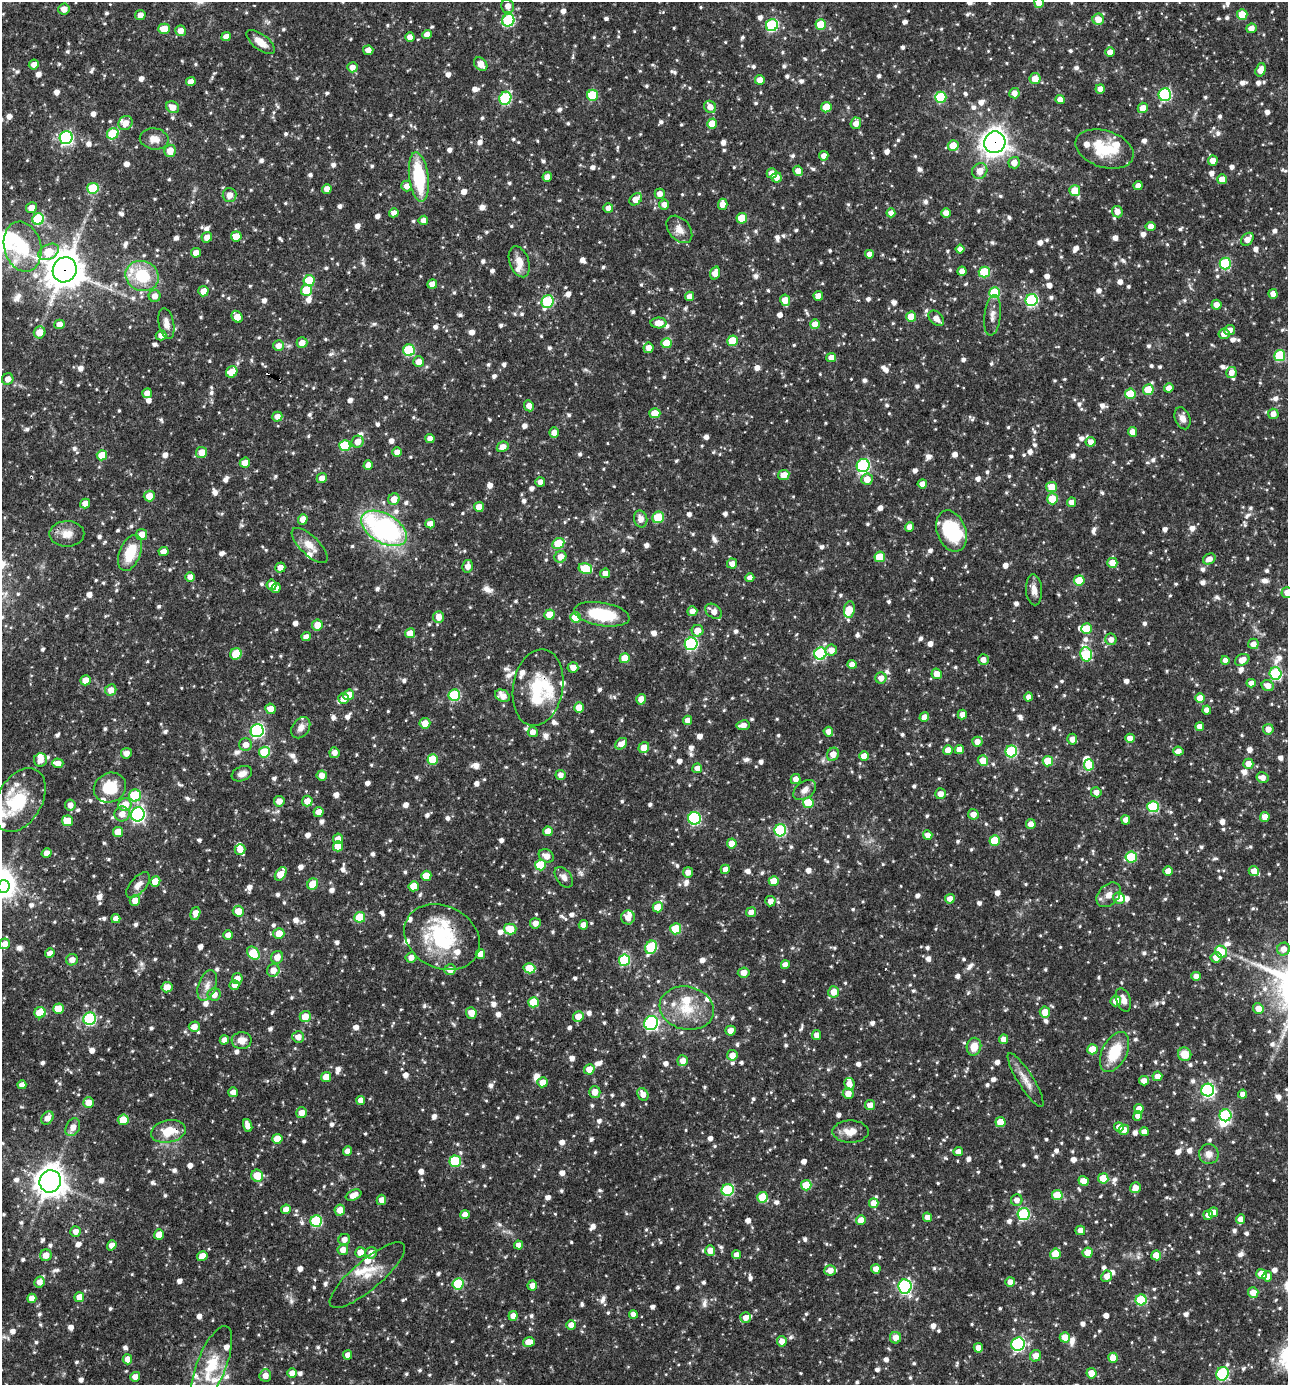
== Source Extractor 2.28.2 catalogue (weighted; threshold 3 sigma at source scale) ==
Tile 11 of 4 x 4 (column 3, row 3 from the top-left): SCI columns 2842-4127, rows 1385-2767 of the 5550 x 5536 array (HDU 1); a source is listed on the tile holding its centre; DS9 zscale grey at full resolution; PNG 1290 x 1387 px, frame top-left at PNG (2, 2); each listed source drawn as its Kron ellipse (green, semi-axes under 4 px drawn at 4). Shown black and unused: <1% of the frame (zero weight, under 3 of 4 exposures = <1% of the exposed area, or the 3 px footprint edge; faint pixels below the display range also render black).
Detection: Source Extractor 2.28.2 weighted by HDU 2 'WHT'; one run over the whole footprint, this tile lists its part. Background 0.0649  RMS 0.0036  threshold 0.016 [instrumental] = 3 sigma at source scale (4.5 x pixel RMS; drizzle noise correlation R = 1.50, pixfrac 1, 0.05/0.05 arcsec/px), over >= 5 px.
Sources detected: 1470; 1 too faint to see at this stretch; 6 inside a brighter object's white glare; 1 cosmic-ray / hot-pixel residue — neither listed nor drawn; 46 inside a brighter listed object's ellipse — not listed separately; of the other 1416, all 500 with FLUX_AUTO >= 2.34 (the completeness limit of this list) listed and drawn (916 fainter detections not listed), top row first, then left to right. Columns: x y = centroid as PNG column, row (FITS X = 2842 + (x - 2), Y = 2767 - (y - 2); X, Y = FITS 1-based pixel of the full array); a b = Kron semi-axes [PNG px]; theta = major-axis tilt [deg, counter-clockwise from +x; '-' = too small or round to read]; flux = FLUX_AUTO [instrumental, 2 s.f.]
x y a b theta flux
1039 3 5 5 - 7.1
508 6 7 6 - 3
64 9 5 5 - 2.9
140 15 5 5 - 2.6
1242 15 5 5 - 8.5
1098 19 5 5 - 4.1
508 20 6 6 - 29
772 25 6 6 - 34
821 25 5 5 - 10
1251 28 5 4 - 2.6
164 29 6 5 - 6.8
181 31 5 5 - 3.1
427 34 5 4 - 2.6
226 37 5 4 - 2.8
410 37 5 4 - 2.6
261 42 17 7 -38 4.4
368 50 5 5 - 2.4
1110 52 4 4 - 2.4
481 64 7 5 -45 3.6
34 65 5 5 - 2.5
352 67 5 5 - 2.4
1261 70 7 5 71 3.5
1035 79 5 5 - 4.3
760 80 5 5 - 3.4
191 82 5 4 - 2.6
1100 89 5 4 - 2.7
1014 93 5 5 - 2.7
593 95 5 5 - 19
1165 95 6 6 - 44
941 97 5 5 - 21
505 98 7 6 - 31
1060 99 4 4 - 2.7
173 107 7 5 -30 3.5
710 107 6 5 - 2.9
826 107 5 5 - 7.6
1143 108 5 5 - 3.8
126 123 7 6 - 3.3
856 123 6 5 - 2.9
712 124 5 5 - 6.7
113 134 6 5 - 15
66 138 6 6 - 64
154 139 14 10 -9 3.5
995 142 11 10 - 310
953 145 5 5 - 5.7
1104 149 30 18 -18 15
170 151 6 5 - 4.5
824 156 5 4 - 2.6
1213 160 5 5 - 3.2
1014 163 6 5 - 3.2
798 171 5 4 - 2.7
980 171 8 7 - 3.7
772 173 5 5 - 2.5
419 177 25 9 -83 23
547 177 5 4 - 3.3
776 177 5 5 - 2.6
1222 179 5 5 - 4.3
407 186 5 5 - 2.5
1138 186 4 4 - 2.5
93 188 6 5 - 18
327 189 5 4 - 2.5
1075 191 5 5 - 7.1
660 194 5 5 - 2.5
229 195 7 7 - 3.2
636 199 7 5 43 4
664 204 5 5 - 2.4
723 204 5 5 - 3.3
31 208 5 5 - 3.7
608 208 5 4 - 2.6
1117 212 6 5 - 2.7
394 213 4 4 - 2.3
891 213 4 4 - 2.7
946 213 5 4 - 3.1
742 218 5 5 - 8.1
38 219 6 5 - 28
423 220 5 4 - 2.5
1151 226 5 4 - 2.5
679 229 15 10 -50 3.4
236 236 5 5 - 6.2
207 237 5 5 - 2.7
1247 239 7 5 47 3.5
23 247 25 18 -75 15
960 249 4 4 - 2.4
48 252 11 7 27 11
196 253 5 5 - 2.8
869 254 4 4 - 2.8
519 262 16 9 -70 3.8
1225 263 6 5 - 28
65 270 13 12 - 820
962 271 4 4 - 2.6
984 272 5 5 - 16
715 273 6 5 - 3.3
142 276 17 15 -23 17
309 281 5 5 - 13
432 284 5 4 - 3.1
307 290 5 5 - 15
203 291 5 5 - 3.9
995 293 5 5 - 21
1273 294 5 4 - 3.1
155 296 6 6 - 2.7
689 296 5 4 - 2.4
818 296 5 4 - 3
785 300 6 5 - 4.8
1031 300 6 6 - 44
548 302 6 5 - 30
1216 305 5 5 - 2.6
992 315 20 8 84 2.8
237 317 6 5 - 5.3
911 317 5 5 - 7.5
936 318 9 6 -45 2.7
166 323 16 7 -79 3.2
659 323 8 5 -1 4.4
59 324 5 5 - 3
815 324 5 5 - 3.8
1230 330 5 5 - 2.4
40 332 6 5 - 4.1
1224 334 5 5 - 2.7
161 335 5 5 - 2.4
733 341 5 5 - 11
302 343 5 5 - 3.2
666 343 5 5 - 8
278 346 5 5 - 2.7
648 348 5 5 - 2.7
409 350 6 5 - 29
1280 355 5 5 - 23
831 357 5 4 - 2.4
419 362 5 5 - 2.8
232 372 6 5 - 6.3
1231 372 5 5 - 3.1
8 379 6 5 - 2.8
1169 388 5 4 - 2.5
1148 390 5 5 - 9.1
147 393 5 5 - 2.7
1130 394 5 5 - 10
529 406 6 4 -65 2.8
655 413 5 5 - 5.9
1273 414 5 5 - 2.7
277 417 5 5 - 2.4
1183 418 11 7 -71 2.4
1132 432 5 4 - 3.4
554 433 5 5 - 2.7
430 438 4 4 - 2.5
358 442 6 6 - 3.3
1091 442 5 5 - 2.6
345 446 5 5 - 16
503 447 6 5 - 3.2
202 452 5 5 - 4.3
397 452 5 5 - 2.6
102 455 5 5 - 6.7
245 463 5 5 - 3.4
368 465 5 4 - 2.7
863 466 6 6 - 55
784 475 6 5 - 4.1
322 478 5 5 - 2.5
867 479 6 5 - 3.9
540 482 5 5 - 2.5
922 484 4 4 - 2.6
1052 487 5 5 - 6.9
149 496 5 5 - 4.3
394 499 6 5 - 4.1
1052 499 5 5 - 8.3
1071 502 5 4 - 2.7
85 503 5 4 - 2.7
479 507 5 5 - 3.9
658 517 6 5 - 13
303 519 5 5 - 3.1
641 519 8 6 -75 2.9
430 524 5 4 - 3.3
910 527 5 4 - 2.9
384 528 25 14 -30 77
952 531 21 14 -70 22
67 534 17 12 0 4.6
141 535 5 5 - 4.3
558 544 6 5 - 12
310 545 23 9 -44 4.6
164 551 5 4 - 2.8
130 553 19 10 69 11
560 557 6 5 - 3.5
880 557 5 5 - 9.3
1209 559 6 5 - 2.8
732 563 5 5 - 2.6
1112 563 5 5 - 4.6
468 566 6 5 - 2.6
280 568 5 5 - 2.6
585 569 7 5 -12 15
605 573 5 5 - 2.8
190 577 5 5 - 2.6
750 578 4 4 - 2.4
1079 580 5 5 - 9.4
272 585 5 5 - 3.2
276 588 5 4 - 2.8
1034 590 15 8 -87 2.9
1287 592 5 5 - 3.5
849 610 8 5 81 7.5
692 611 5 5 - 2.7
714 611 9 6 -38 3.2
549 614 5 5 - 6
602 614 28 11 -10 20
439 617 6 5 - 3.5
576 617 5 5 - 11
317 625 5 5 - 3.9
1087 629 5 5 - 8.4
698 631 6 5 - 4.7
410 633 5 5 - 4.5
306 637 5 4 - 2.5
1111 639 6 5 - 2.4
691 644 6 6 - 43
1253 644 5 5 - 2.4
831 650 6 5 - 3.1
236 654 6 5 - 9
820 654 6 6 - 37
1086 654 7 5 -78 29
625 658 5 5 - 7.6
983 660 5 5 - 2.5
1225 660 4 4 - 2.4
1242 660 7 5 29 3.4
852 664 4 4 - 2.9
573 667 5 5 - 2.9
937 674 5 5 - 3.4
1276 674 6 6 - 33
881 678 5 5 - 2.6
86 680 5 5 - 5.2
1251 683 4 4 - 2.4
1268 686 6 5 - 2.9
538 687 39 25 80 17
111 690 6 5 - 3.1
349 695 5 5 - 7.4
454 695 6 5 - 30
502 696 8 5 -31 3.6
1029 697 4 4 - 2.6
1200 698 5 5 - 6.1
344 699 5 5 - 2.5
641 699 5 5 - 3.1
579 707 5 5 - 4.9
270 709 5 5 - 3.6
1207 710 4 4 - 2.5
962 715 5 4 - 2.5
924 717 5 4 - 2.8
687 720 5 4 - 2.7
425 723 5 5 - 4
743 725 7 5 9 3
1200 727 4 4 - 3
301 728 11 8 56 2.8
1268 729 5 5 - 2.7
257 731 7 6 - 65
533 732 5 5 - 2.5
828 732 5 5 - 2.4
1130 738 4 4 - 2.9
1072 739 5 5 - 2.6
977 742 5 5 - 2.9
621 744 6 5 - 3
245 745 6 6 - 2.7
644 747 6 5 - 3.8
948 750 5 5 - 4.2
959 750 5 4 - 3.1
1011 751 6 6 - 33
1178 751 5 4 - 2.6
264 752 5 5 - 16
126 753 5 5 - 2.9
334 753 5 5 - 2.6
833 754 7 5 63 3.7
864 756 5 5 - 4.2
433 759 5 5 - 12
40 760 7 6 - 2.4
983 761 5 5 - 5.5
1048 761 5 5 - 9.3
58 763 5 5 - 3.1
1248 764 5 5 - 3.7
1089 765 5 5 - 7.7
697 768 5 5 - 2.5
242 774 11 7 23 2.4
560 775 5 5 - 2.4
322 776 5 5 - 2.7
1262 778 6 5 - 2.7
796 779 5 5 - 2.8
110 788 16 14 29 12
805 790 13 8 37 2.7
1096 792 5 5 - 2.5
940 794 5 5 - 2.8
135 795 6 6 - 21
20 800 34 22 60 18
279 801 5 5 - 2.8
307 801 5 5 - 3.6
808 803 5 5 - 11
70 805 5 5 - 2.4
125 805 6 6 - 6.3
1153 807 6 5 - 27
318 812 5 5 - 3
122 814 8 7 - 3.3
138 814 7 6 - 82
973 814 5 5 - 3
1265 817 5 4 - 3.9
694 818 6 6 - 44
1126 820 4 4 - 2.7
67 821 5 5 - 8.7
1031 824 5 4 - 2.7
780 830 6 6 - 35
548 831 5 5 - 4.6
118 832 5 5 - 4.7
928 835 5 4 - 2.9
338 839 5 5 - 2.8
995 841 5 5 - 12
732 843 5 5 - 4.8
338 846 5 5 - 6.3
240 849 5 5 - 2.7
47 853 5 4 - 2.5
546 856 8 6 -31 3.3
1131 857 6 5 - 18
540 865 5 5 - 15
725 869 5 4 - 2.5
1168 871 5 4 - 2.7
1254 871 5 5 - 3.1
688 872 5 5 - 2.7
281 874 7 5 56 5.9
426 876 5 5 - 6.5
564 877 12 7 -52 2.3
155 881 5 5 - 5.1
774 881 5 5 - 5.5
313 884 6 5 - 8.1
138 885 15 7 49 2.9
4 886 6 6 - 150
414 886 5 5 - 7.7
1109 895 14 10 44 2.8
1119 898 6 5 - 3.4
950 899 5 5 - 2.7
135 901 5 5 - 3.4
770 901 5 5 - 2.4
658 907 5 5 - 6.8
238 911 5 5 - 4.9
751 912 5 5 - 2.5
195 913 6 4 74 3.6
360 917 5 5 - 12
628 917 7 7 - 3.3
116 919 4 4 - 2.6
535 923 5 5 - 2.6
583 925 4 4 - 2.5
510 929 6 5 - 7.1
676 929 5 5 - 15
279 933 5 5 - 5.6
228 935 5 4 - 2.4
442 937 39 31 -27 32
5 944 5 5 - 2.9
651 947 7 5 61 25
1283 949 6 6 - 3
1221 952 6 5 - 10
50 953 5 4 - 2.5
253 953 7 5 -46 13
480 954 5 4 - 3.4
277 957 6 6 - 3.4
411 957 5 5 - 2.6
1216 957 5 5 - 2.9
72 960 6 5 - 2.7
624 960 6 5 - 25
785 965 4 4 - 2.5
529 968 6 5 - 9.1
273 970 6 6 - 3.5
450 970 5 5 - 3.2
744 973 6 5 - 2.6
1196 976 4 4 - 2.5
237 978 5 5 - 2.7
207 985 16 9 71 3.1
234 985 5 5 - 2.4
167 987 5 5 - 3.9
834 992 5 5 - 4.4
214 994 6 6 - 3.2
1123 1000 12 7 -70 2.5
1116 1001 5 5 - 2.9
534 1002 5 5 - 12
687 1008 27 21 -12 13
1258 1008 5 5 - 3.3
58 1009 5 5 - 6.3
1045 1012 5 5 - 4.7
40 1013 6 5 - 11
471 1013 6 5 - 4.4
305 1016 5 5 - 4.8
578 1017 5 5 - 4.7
90 1019 6 6 - 41
651 1023 7 7 - 53
194 1027 5 5 - 2.7
730 1031 5 5 - 2.7
817 1035 5 4 - 2.9
298 1037 6 5 - 3
1004 1039 5 4 - 2.5
224 1040 5 4 - 2.4
242 1040 10 8 1 3.8
974 1047 9 7 77 4.9
1092 1049 5 5 - 7.2
1114 1052 21 12 63 12
1185 1054 7 6 - 5.9
732 1055 5 5 - 3.6
683 1061 5 5 - 3.1
589 1069 5 5 - 4
1157 1076 5 5 - 2.7
326 1077 5 5 - 5.7
1026 1080 31 7 -58 4.2
1144 1081 5 4 - 2.4
542 1082 5 5 - 3.9
849 1084 6 5 - 2.9
22 1085 4 4 - 2.5
1208 1090 6 6 - 67
233 1092 5 5 - 2.7
595 1092 6 5 - 3.9
643 1094 7 5 -59 2.7
848 1094 5 5 - 3.4
1243 1094 4 4 - 2.6
361 1100 4 4 - 2.9
88 1103 5 5 - 4
870 1105 5 5 - 3.3
1139 1109 5 4 - 3.1
302 1113 5 5 - 3.1
1225 1115 6 6 - 32
1138 1116 5 4 - 2.4
47 1118 7 5 55 2.9
123 1120 5 5 - 7.3
1000 1122 5 5 - 6.3
248 1125 7 4 -70 2.9
73 1127 9 6 62 3.3
1119 1127 5 5 - 2.8
1124 1130 5 5 - 2.8
168 1131 17 11 11 8.7
851 1132 18 11 0 4.6
1144 1132 4 4 - 2.3
277 1139 5 5 - 6.8
348 1151 5 4 - 2.8
958 1152 4 4 - 2.6
1209 1154 10 9 - 2.7
455 1161 5 5 - 20
257 1176 6 5 - 7.8
1103 1178 5 5 - 7.1
50 1181 11 10 - 490
1084 1181 5 4 - 3.5
806 1185 5 5 - 9.7
1135 1188 5 5 - 3.1
728 1190 6 6 - 29
354 1195 8 5 24 3.2
1057 1195 5 5 - 9.3
763 1197 5 5 - 13
381 1200 5 4 - 2.6
1017 1200 6 5 - 2.4
874 1203 5 5 - 4.4
286 1209 5 4 - 3.5
340 1210 6 5 - 3.2
1213 1212 5 4 - 2.6
1024 1214 6 6 - 37
465 1215 4 4 - 2.9
1208 1215 5 5 - 2.4
927 1217 5 4 - 2.6
1241 1219 5 4 - 2.8
861 1220 5 5 - 3.9
316 1221 6 5 - 28
1080 1230 5 5 - 2.6
76 1231 5 5 - 2.5
159 1234 5 5 - 4.2
344 1239 6 5 - 2.3
112 1245 5 4 - 2.8
519 1245 4 4 - 2.5
343 1250 5 5 - 3.1
710 1251 5 5 - 3.8
360 1252 5 5 - 4.4
371 1253 6 5 - 2.7
1088 1253 5 5 - 6.1
1055 1254 5 5 - 8.9
46 1255 6 5 - 3.6
736 1255 4 4 - 2.4
1156 1255 5 5 - 5.4
202 1256 5 4 - 4.9
876 1269 5 4 - 2.8
830 1270 6 5 - 3
1261 1274 5 5 - 6
367 1275 48 14 40 7.9
1107 1276 6 5 - 2.7
1267 1276 5 5 - 2.8
39 1282 5 5 - 2.5
1010 1282 5 5 - 2.9
458 1284 6 5 - 18
532 1285 5 5 - 2.5
905 1287 7 6 - 65
1253 1292 5 5 - 4.3
79 1297 5 5 - 4.3
32 1298 5 4 - 2.7
1141 1300 5 5 - 21
633 1314 4 4 - 2.4
513 1316 5 4 - 2.6
745 1318 5 5 - 2.4
571 1325 5 5 - 2.8
1065 1337 5 5 - 5.8
895 1338 6 5 - 3.1
782 1341 5 5 - 2.7
529 1342 6 5 - 4.6
1018 1344 7 6 - 55
978 1348 5 4 - 3.3
348 1355 5 4 - 2.6
1036 1356 6 5 - 3.5
1113 1358 5 5 - 6.5
127 1359 5 4 - 3.4
212 1365 41 14 68 16
292 1373 5 5 - 2.9
1091 1373 5 5 - 4.5
1222 1374 7 6 - 40
265 1375 6 6 - 3.1
135 1377 5 4 - 2.4
Overlapping masked pixels (flux is a lower limit): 7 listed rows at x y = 995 142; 65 270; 691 644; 538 687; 240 849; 442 937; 168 1131
Isophote crosses this tile's border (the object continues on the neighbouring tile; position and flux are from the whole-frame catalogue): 3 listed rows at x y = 1039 3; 1287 592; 4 886